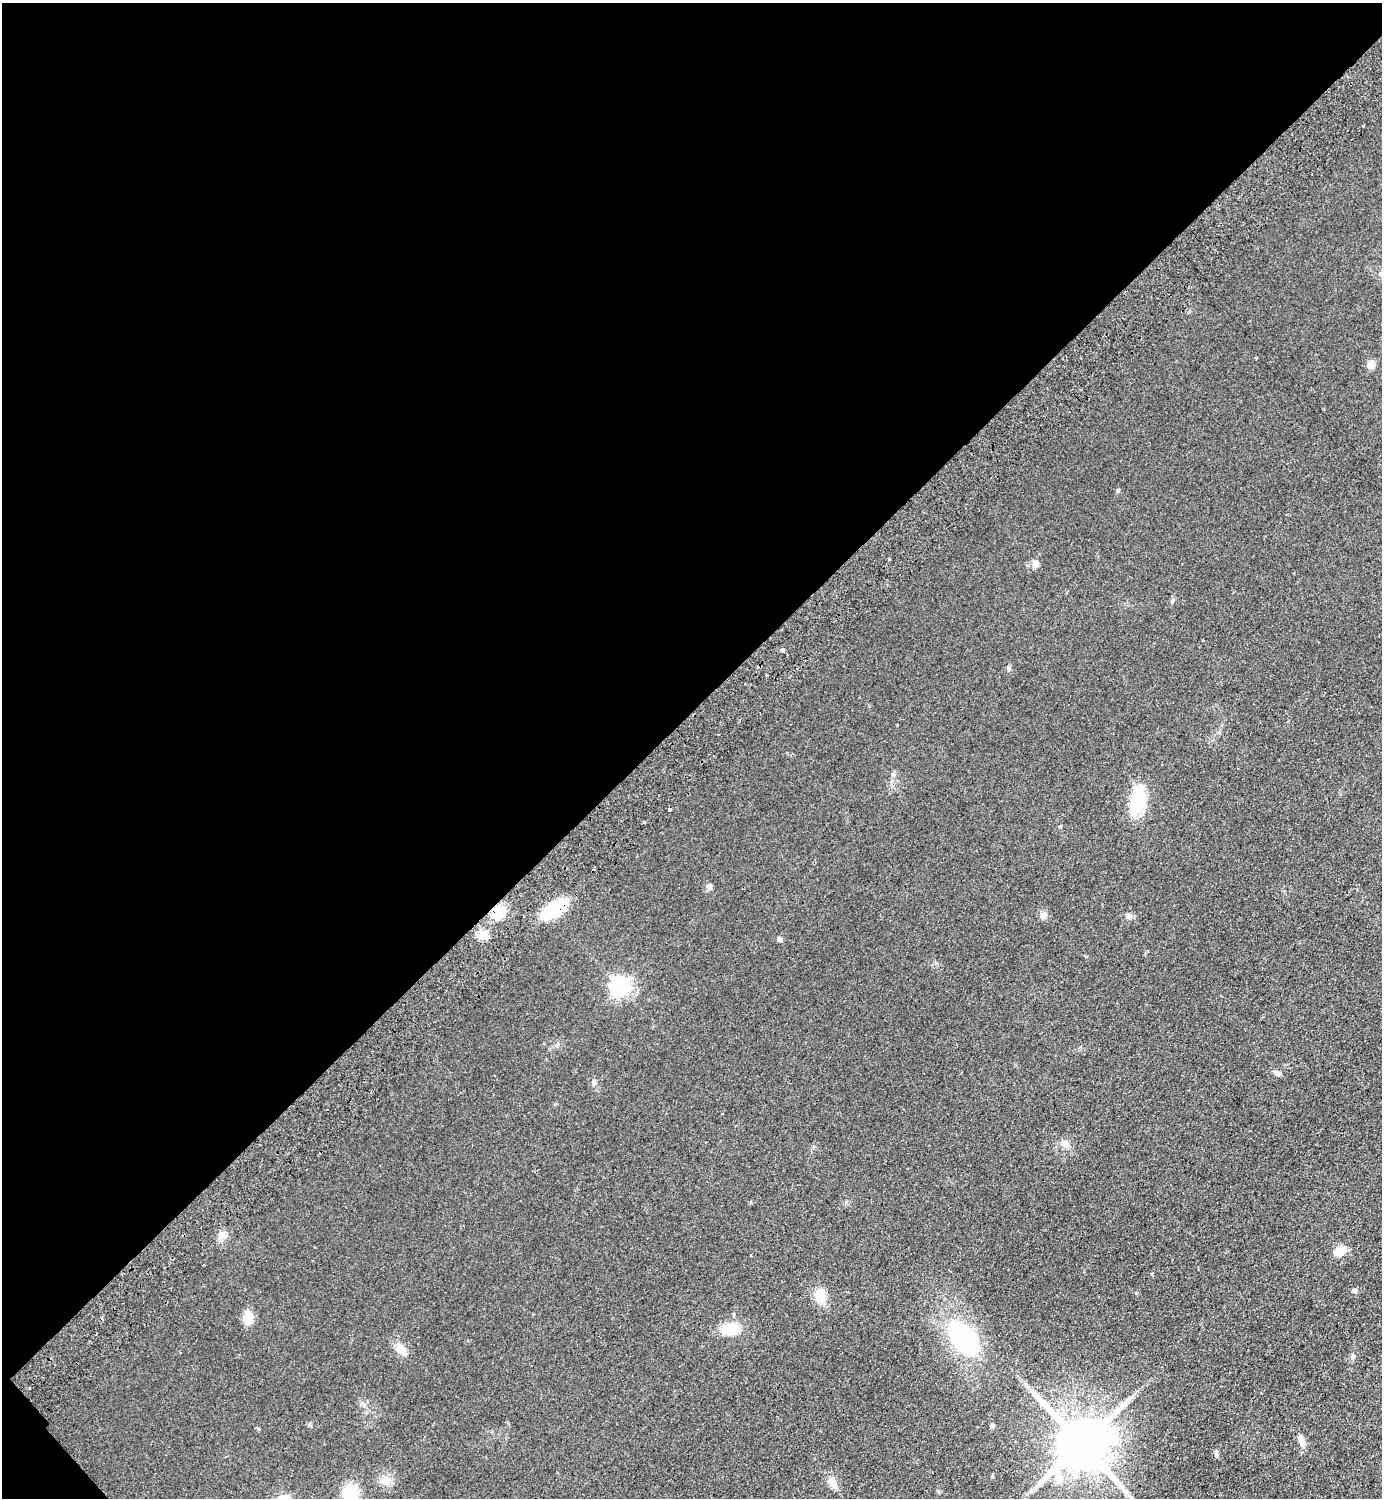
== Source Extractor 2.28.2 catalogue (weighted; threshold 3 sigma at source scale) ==
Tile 5 of 4 x 4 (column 1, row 2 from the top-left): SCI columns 202-1581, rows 3036-4531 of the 6066 x 6072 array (HDU 1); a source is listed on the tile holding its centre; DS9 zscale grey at full resolution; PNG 1384 x 1500 px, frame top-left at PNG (2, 3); no overlay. Shown black and unused: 48% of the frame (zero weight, under 2 of 3 exposures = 3% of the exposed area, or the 3 px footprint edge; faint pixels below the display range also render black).
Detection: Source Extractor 2.28.2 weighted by HDU 2 'WHT'; one run over the whole footprint, this tile lists its part. Background 0.0559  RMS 0.0097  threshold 0.0436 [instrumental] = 3 sigma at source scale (4.5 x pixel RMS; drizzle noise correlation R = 1.50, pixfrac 1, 0.05/0.05 arcsec/px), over >= 5 px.
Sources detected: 43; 2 cosmic-ray / hot-pixel residue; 1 long thin detection or spike segment (spike, bleed or trail) — not listed; the other 40 listed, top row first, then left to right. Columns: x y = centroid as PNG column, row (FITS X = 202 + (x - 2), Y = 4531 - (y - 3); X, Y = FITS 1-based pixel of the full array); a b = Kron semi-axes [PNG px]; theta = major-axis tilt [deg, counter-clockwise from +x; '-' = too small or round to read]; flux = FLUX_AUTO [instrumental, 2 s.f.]
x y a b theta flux
1363 126 3 3 - 2.4
1256 358 3 3 - 3.2
1371 365 10 9 - 6
1118 490 5 4 - 1.4
1036 564 10 7 -84 3.9
782 650 4 4 - 2
1009 668 7 6 - 2
766 675 3 3 - 3.8
1138 799 33 17 81 39
669 809 3 3 - 8.7
709 886 8 7 - 3.6
554 909 28 13 34 46
499 912 13 11 20 23
1044 914 9 7 23 3.4
483 935 5 5 - 41
779 939 5 5 - 4.3
620 986 7 7 - 450
1276 1072 14 4 -34 2.8
594 1082 7 5 84 2.5
1065 1143 13 7 -21 5.2
222 1235 11 9 63 6.6
1340 1251 16 10 30 11
1152 1274 3 3 - 2.1
1355 1290 6 5 - 2.2
820 1296 18 13 -85 16
248 1318 15 11 81 13
730 1329 18 13 7 23
963 1337 33 20 -49 120
400 1349 16 11 -55 9.6
1353 1356 8 5 89 2.3
310 1425 6 4 -71 1.4
992 1426 7 4 72 1.4
1302 1441 16 7 -67 6.2
1081 1443 16 14 -47 6800
1216 1453 8 5 -85 2.4
992 1476 6 3 73 0.96
1058 1478 12 11 - 11
385 1481 14 8 9 7.2
832 1482 17 9 -62 8.2
350 1494 18 13 -83 40
Overlapping masked pixels (flux is a lower limit): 3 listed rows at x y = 669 809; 554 909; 499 912
Isophote crosses this tile's border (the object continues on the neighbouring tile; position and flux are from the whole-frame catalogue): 1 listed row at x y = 350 1494
Unlisted compact peaks at least as high as the median listed source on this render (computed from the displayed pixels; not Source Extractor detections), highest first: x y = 1172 601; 1128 915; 1060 826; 1136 1293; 258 1429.